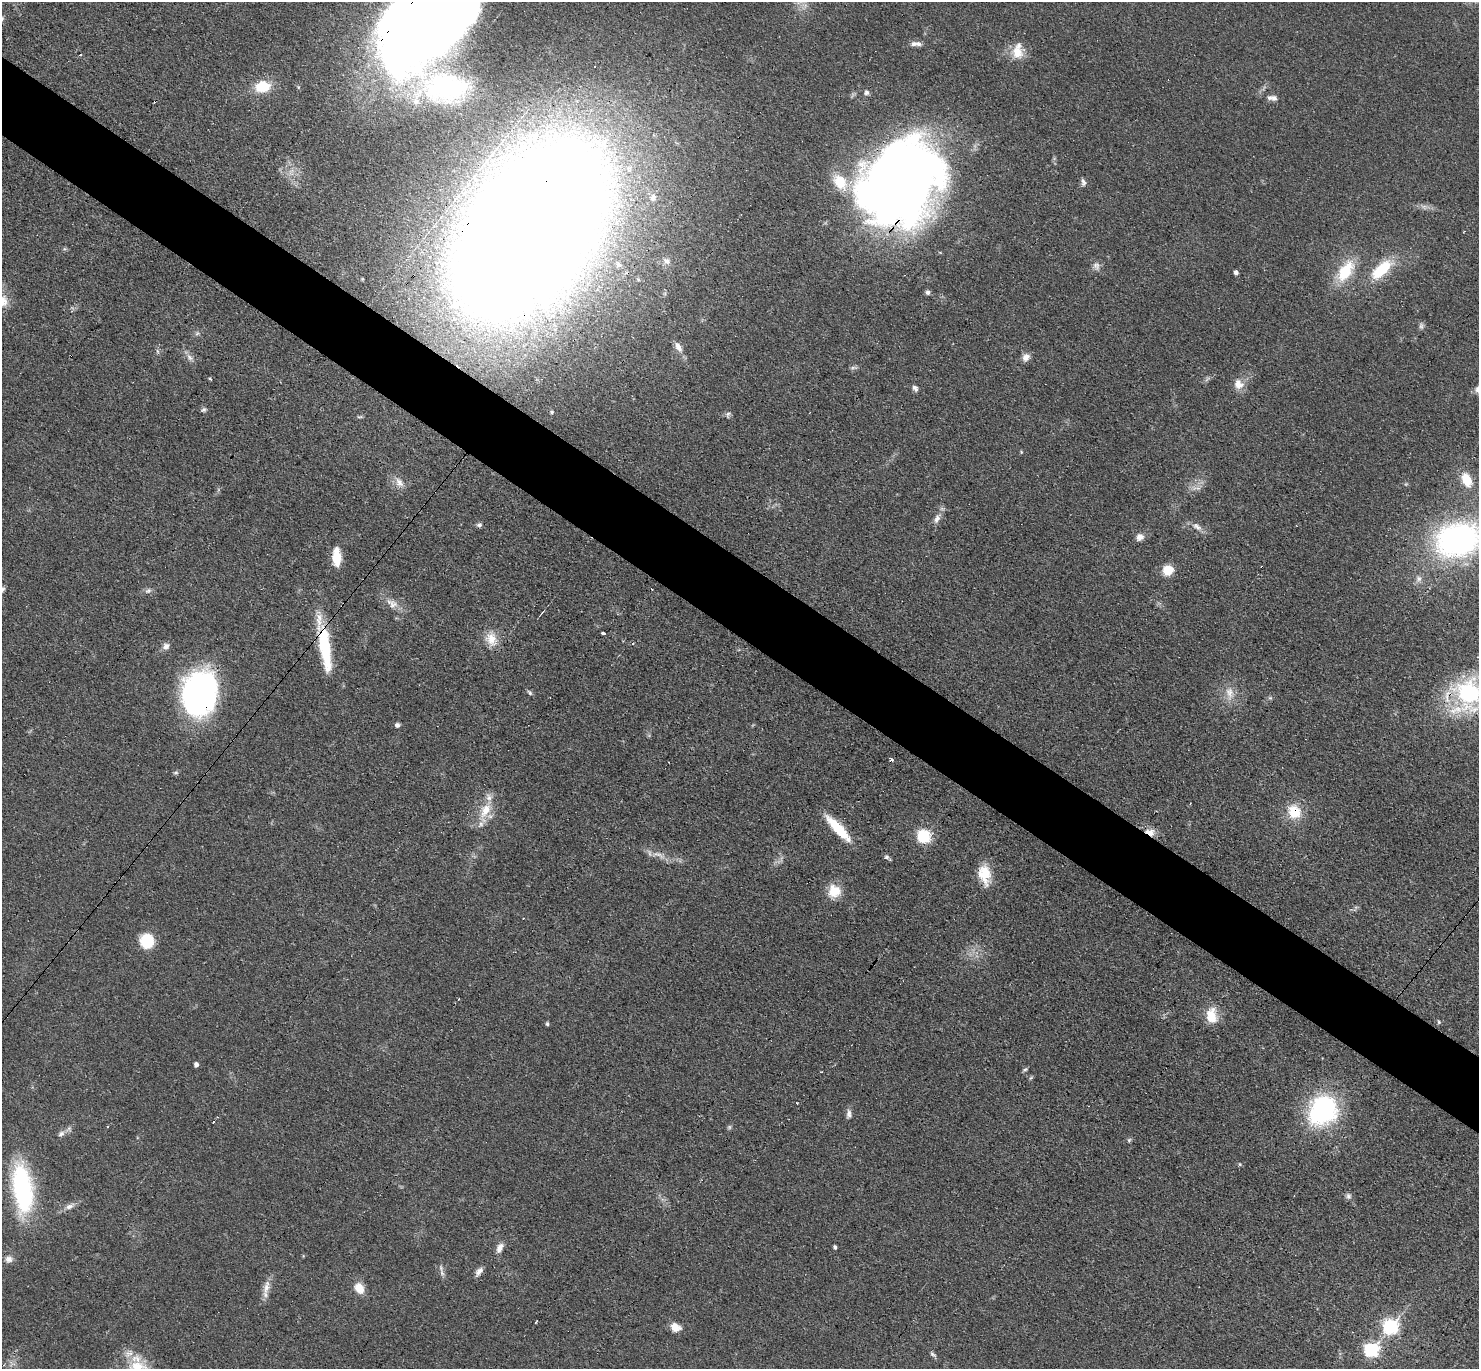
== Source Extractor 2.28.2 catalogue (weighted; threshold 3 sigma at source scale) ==
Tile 11 of 4 x 4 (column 3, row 3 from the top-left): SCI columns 3085-4561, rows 1665-3031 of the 6087 x 6078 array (HDU 1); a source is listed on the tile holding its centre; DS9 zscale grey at full resolution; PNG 1481 x 1371 px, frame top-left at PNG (2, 2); no overlay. Shown black and unused: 6% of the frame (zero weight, under 3 of 4 exposures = <1% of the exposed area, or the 3 px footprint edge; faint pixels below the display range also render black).
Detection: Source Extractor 2.28.2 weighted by HDU 2 'WHT'; one run over the whole footprint, this tile lists its part. Background 0.0608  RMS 0.0056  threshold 0.0254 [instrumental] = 3 sigma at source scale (4.5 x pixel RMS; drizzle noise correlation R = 1.50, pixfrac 1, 0.05/0.05 arcsec/px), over >= 5 px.
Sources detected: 115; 6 too faint to see at this stretch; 3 inside a brighter object's white glare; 7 cosmic-ray / hot-pixel residue — not listed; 6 inside a brighter listed object's ellipse — not listed separately; the other 93 listed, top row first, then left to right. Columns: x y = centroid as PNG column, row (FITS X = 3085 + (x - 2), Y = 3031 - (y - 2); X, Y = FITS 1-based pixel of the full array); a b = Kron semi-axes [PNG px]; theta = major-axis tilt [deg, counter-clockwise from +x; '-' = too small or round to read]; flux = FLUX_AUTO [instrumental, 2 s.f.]
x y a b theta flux
422 26 78 48 45 930
914 44 9 7 2 2.2
1017 52 19 16 78 9.9
262 86 19 13 8 14
445 87 54 33 -1 66
866 92 6 6 - 1.6
1274 98 9 8 - 2.2
897 180 71 56 70 820
840 182 21 15 -52 17
1083 182 10 5 -63 1.9
653 198 10 7 71 2.5
1424 207 8 6 -44 1.8
530 229 149 77 53 2200
667 261 12 7 -34 2.1
618 264 6 5 - 1.2
1096 266 12 9 -77 2.9
1382 269 32 13 41 23
1345 271 29 15 57 23
1236 272 4 4 - 2
928 292 6 5 - 1.5
678 347 15 8 -59 4.2
157 351 6 4 -71 0.96
190 357 11 7 -43 2.7
1026 357 10 8 54 3.6
210 379 3 3 - 1.4
1239 384 14 12 -45 5.8
915 388 10 5 -53 1.8
203 410 7 6 - 1.2
552 412 5 4 - 0.78
728 414 7 5 -4 1.4
1021 452 4 4 - 0.57
1467 480 18 11 -66 11
399 482 15 9 -53 4.7
937 518 14 8 64 3.5
479 525 7 6 - 1.4
1197 527 15 8 -32 3.8
1140 537 9 8 - 3.6
1458 539 37 28 13 180
336 557 18 8 -89 13
1168 570 11 10 - 9.7
1419 579 9 8 - 2.5
148 591 9 7 25 1.9
392 603 19 10 -32 6.1
603 633 4 3 - 3.2
491 638 20 15 90 9.1
166 646 9 8 - 2.8
326 651 51 14 -81 32
199 693 42 31 81 170
530 693 8 5 -46 1.1
1230 693 21 11 -82 7.4
1469 694 37 27 70 84
1270 698 6 5 - 0.94
397 725 5 4 - 2.1
176 772 7 5 16 0.95
485 810 23 13 59 12
1294 812 15 13 -52 15
838 828 33 8 -47 20
1150 832 14 9 -16 5.4
924 836 7 6 - 83
656 854 7 4 17 1.6
887 857 7 4 -41 1.5
984 874 23 12 -79 14
834 891 15 14 - 11
146 941 11 10 - 26
459 999 3 3 - 1.9
1212 1016 21 13 -75 11
1439 1022 5 4 - 0.9
547 1024 4 4 - 1
196 1064 5 4 - 1.8
1025 1070 7 5 46 1.1
1031 1078 6 4 45 0.75
797 1103 3 2 - 0.5
1323 1110 38 32 48 71
849 1114 12 7 -90 2.4
61 1134 10 7 33 2.5
1129 1140 6 5 - 0.96
1240 1164 5 4 - 0.65
22 1189 47 18 -83 95
1348 1196 8 8 - 1.7
70 1206 15 7 26 3.4
835 1247 4 3 - 1.1
500 1248 14 7 62 3.6
9 1259 10 10 - 3.2
441 1268 13 6 -69 2.3
479 1272 13 6 52 2.9
266 1287 22 8 76 5.5
359 1288 13 10 -58 7.5
536 1322 4 2 - 0.56
675 1327 10 8 -23 6.3
1390 1327 7 7 - 120
1371 1350 7 7 - 100
933 1354 10 4 -34 1.2
138 1366 30 17 3 19
Overlapping masked pixels (flux is a lower limit): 8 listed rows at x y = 422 26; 897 180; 530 229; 326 651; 199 693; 1469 694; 1294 812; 1150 832
Isophote crosses this tile's border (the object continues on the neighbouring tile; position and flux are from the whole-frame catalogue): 5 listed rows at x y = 422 26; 530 229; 1458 539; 1469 694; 138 1366